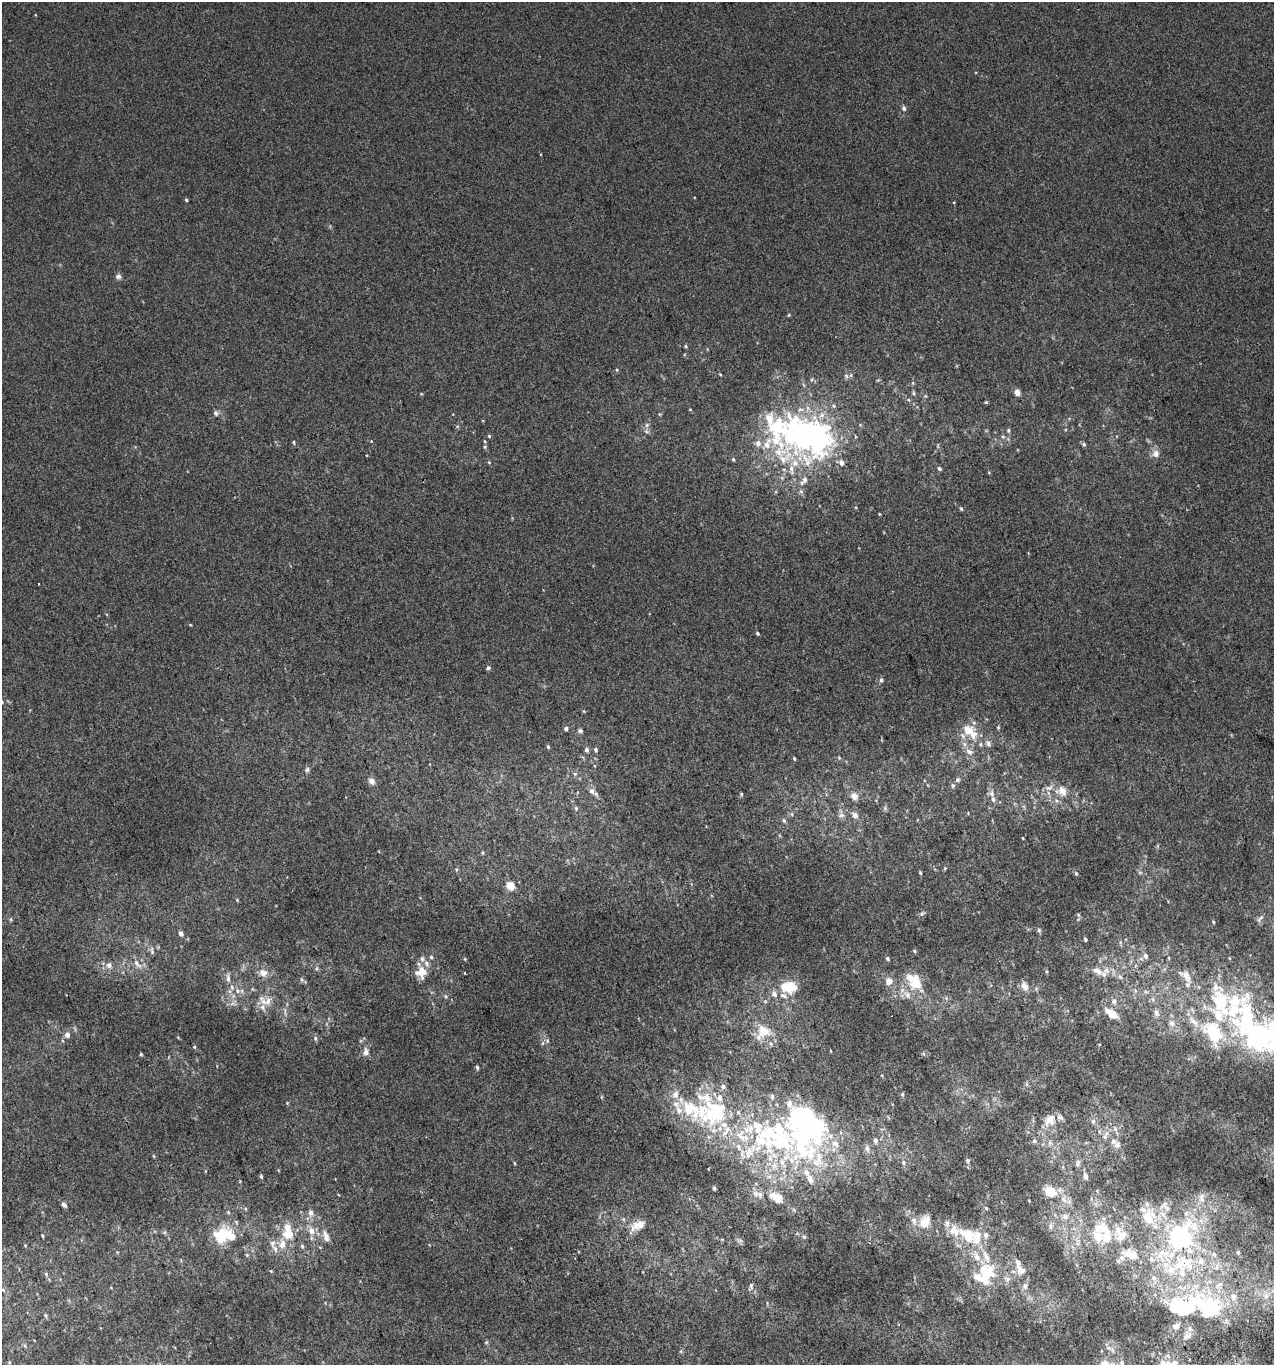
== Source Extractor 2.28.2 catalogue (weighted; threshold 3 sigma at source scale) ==
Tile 6 of 4 x 4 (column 2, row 2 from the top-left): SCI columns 1358-2629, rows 2770-4132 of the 5313 x 5536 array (HDU 1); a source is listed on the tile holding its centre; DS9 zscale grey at full resolution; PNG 1276 x 1367 px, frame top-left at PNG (2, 2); no overlay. Shown black and unused: <1% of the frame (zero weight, under 2 of 3 exposures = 2% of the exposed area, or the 3 px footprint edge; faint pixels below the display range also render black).
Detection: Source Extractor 2.28.2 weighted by HDU 2 'WHT'; one run over the whole footprint, this tile lists its part. Background 0.00305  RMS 0.0074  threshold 0.0333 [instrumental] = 3 sigma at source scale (4.5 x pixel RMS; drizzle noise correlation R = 1.50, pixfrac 1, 0.0396/0.0396 arcsec/px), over >= 5 px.
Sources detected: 281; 2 too faint to see at this stretch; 7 inside a brighter object's white glare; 3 cosmic-ray / hot-pixel residue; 1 long thin detection or spike segment (spike, bleed or trail) — not listed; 76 inside a brighter listed object's ellipse — not listed separately; the other 192 listed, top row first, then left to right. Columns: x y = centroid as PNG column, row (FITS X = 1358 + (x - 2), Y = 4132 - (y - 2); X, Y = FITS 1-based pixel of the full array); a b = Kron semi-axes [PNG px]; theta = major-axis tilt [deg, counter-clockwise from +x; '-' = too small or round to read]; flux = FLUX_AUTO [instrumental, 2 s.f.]
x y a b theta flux
904 108 6 5 - 1.9
186 200 4 3 - 1
118 276 7 7 - 2.2
789 315 4 4 - 0.72
686 346 5 4 - 0.95
617 370 5 4 - 0.76
846 376 7 6 - 1.9
1017 392 6 5 - 5.5
913 393 6 4 -89 1
421 394 5 3 - 0.56
986 402 4 4 - 0.77
834 406 5 5 - 1.2
216 413 7 5 -74 2.1
647 425 7 5 47 2
777 427 92 51 -56 140
1008 430 6 5 - 1.1
489 436 4 4 - 0.93
806 437 33 18 -42 170
1003 437 6 4 -19 1.1
371 441 4 4 - 0.46
485 441 5 3 - 0.73
293 442 5 3 - 0.81
1084 444 6 5 - 1.2
485 447 6 4 -72 0.92
1156 453 10 9 - 4.2
733 459 5 4 - 0.89
489 462 5 4 - 0.67
939 469 5 4 - 1.2
961 509 5 4 - 0.87
757 633 4 3 - 1.1
488 668 5 4 - 1.6
881 680 6 5 - 1.4
2 702 4 4 - 1.1
584 711 5 3 - 0.65
998 727 4 4 - 0.69
566 728 5 4 - 2
580 731 6 5 - 1.7
970 731 25 12 -40 15
548 747 5 4 - 1.2
586 750 5 5 - 2.1
596 750 5 5 - 1.3
969 752 11 7 -27 3.8
794 758 4 3 - 0.86
839 758 5 4 - 0.83
307 770 6 6 - 1.7
575 774 6 5 - 1.5
957 780 6 6 - 1.7
372 781 9 7 -39 3.3
953 785 6 6 - 1.6
1049 788 12 6 10 3.3
592 791 8 7 - 4
1062 791 14 11 -62 7.6
741 794 5 4 - 0.8
854 796 6 6 - 6.8
993 799 9 6 -71 2.9
576 808 7 5 -88 1.4
885 808 6 5 - 1.3
792 814 6 4 -88 1.1
841 815 10 6 2 2.7
855 815 7 6 - 4
784 820 6 5 - 1.3
1023 838 4 2 - 0.48
483 852 5 3 - 0.86
945 868 5 4 - 0.81
920 873 4 3 - 0.79
1076 874 6 4 -64 1
510 886 7 6 - 12
237 900 5 4 - 0.71
922 914 7 4 69 1.4
1078 915 6 5 - 1.1
1260 918 13 5 47 2.4
1213 922 4 3 - 0.88
1039 930 6 5 - 1.4
181 933 5 4 - 2.7
1085 939 5 4 - 1.1
1120 942 6 4 -73 1.2
152 951 10 4 -90 1.7
914 951 5 4 - 0.92
1145 956 8 6 -69 2.7
431 957 5 5 - 1.1
887 958 5 4 - 1.3
465 959 5 3 - 0.71
137 964 15 7 -42 4.7
109 965 8 7 - 3.1
316 968 6 4 90 1.3
1098 971 17 8 -29 6.8
421 972 16 16 - 9.8
263 973 12 9 -23 5.9
1120 977 8 4 -45 1.8
228 979 10 6 -84 2.9
302 980 7 4 -59 1.4
889 981 7 7 - 5.7
914 982 21 13 -52 20
1024 986 13 8 -64 4.6
784 987 17 16 - 12
229 991 6 4 -70 1.6
237 991 8 6 -51 3.2
907 995 12 9 -51 5.2
446 996 6 5 - 1.1
268 1001 13 9 48 6.4
765 1001 5 4 - 0.88
1114 1002 8 7 - 2.7
1220 1002 72 40 -44 110
1156 1013 10 7 -71 3.1
1112 1014 9 5 -37 17
1172 1023 9 7 -67 3.8
763 1031 16 15 - 15
67 1035 5 5 - 3.9
1260 1037 15 12 59 150
315 1038 7 5 -77 1.6
542 1043 6 4 88 1.2
1099 1044 4 3 - 0.7
194 1047 4 4 - 0.73
366 1052 10 6 89 3.5
141 1054 4 3 - 0.88
924 1054 6 3 -71 0.93
477 1067 5 3 - 1.2
723 1086 7 6 - 2.4
675 1094 13 10 66 7
902 1094 5 4 - 0.96
287 1103 4 4 - 0.62
679 1110 15 9 -75 8.6
717 1115 42 22 10 56
1050 1120 17 13 54 9
1093 1121 8 6 -77 2.2
1115 1129 9 6 -64 2.4
769 1133 58 36 44 100
804 1133 63 26 86 120
1105 1137 8 6 70 2.6
876 1141 8 7 - 2.3
1034 1141 6 6 - 1.8
1050 1143 7 5 71 1.9
835 1144 13 8 -34 5.8
1117 1145 10 9 - 3.8
867 1148 9 6 -81 2.7
154 1156 5 3 - 0.63
968 1160 6 5 - 1.3
903 1162 7 5 -85 1.5
514 1163 5 3 - 0.64
1078 1163 11 5 74 2.2
261 1176 5 4 - 0.97
1085 1176 9 6 -74 3.2
714 1188 4 3 - 1.3
1050 1192 10 8 -27 18
755 1193 10 8 -25 4.4
776 1198 18 10 -33 11
1201 1198 14 8 87 5.4
1064 1200 11 6 -52 4.4
64 1205 7 5 -46 1.8
1165 1206 18 11 -43 7.4
986 1208 6 4 -46 0.83
311 1213 7 6 - 3.9
1065 1216 9 9 - 4.3
1148 1218 25 17 -77 20
623 1219 6 4 -71 1
914 1220 10 7 -69 3.8
925 1222 13 10 57 12
636 1225 15 11 38 8.3
1051 1226 9 6 83 2.7
1118 1230 20 10 80 9.4
311 1231 10 8 -78 6.1
221 1234 25 18 38 26
288 1234 9 8 - 11
42 1235 3 2 - 0.83
326 1236 16 7 -73 5.3
967 1236 26 18 -45 25
804 1237 6 4 -44 1.1
1098 1237 22 18 -77 17
1180 1238 8 7 - 530
272 1243 10 7 77 3.4
282 1244 15 9 77 8.3
25 1245 4 3 - 0.5
302 1246 6 5 - 1.3
1238 1252 6 5 - 1.3
1131 1254 24 12 -18 13
1214 1254 8 6 -68 2.4
1186 1262 36 20 -30 47
1021 1270 14 10 -46 6.9
271 1271 4 4 - 0.6
985 1272 21 18 -76 32
46 1274 5 5 - 1.1
1007 1279 8 7 - 2.8
751 1286 10 5 77 1.8
1025 1286 9 8 - 3.2
1266 1296 10 6 81 4.1
1207 1308 71 33 -20 82
46 1315 6 5 - 1.2
1187 1336 14 8 32 3.9
486 1342 6 4 -45 0.91
9 1362 4 4 - 0.76
1122 1363 9 6 -64 2.5
1163 1364 15 8 -80 6.8
Overlapping masked pixels (flux is a lower limit): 1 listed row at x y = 804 1133
Isophote crosses this tile's border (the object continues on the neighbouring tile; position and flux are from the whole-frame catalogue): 4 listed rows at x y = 2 702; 1207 1308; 1122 1363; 1163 1364
Unlisted compact peaks at least as high as the median listed source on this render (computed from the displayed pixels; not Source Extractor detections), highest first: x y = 190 625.